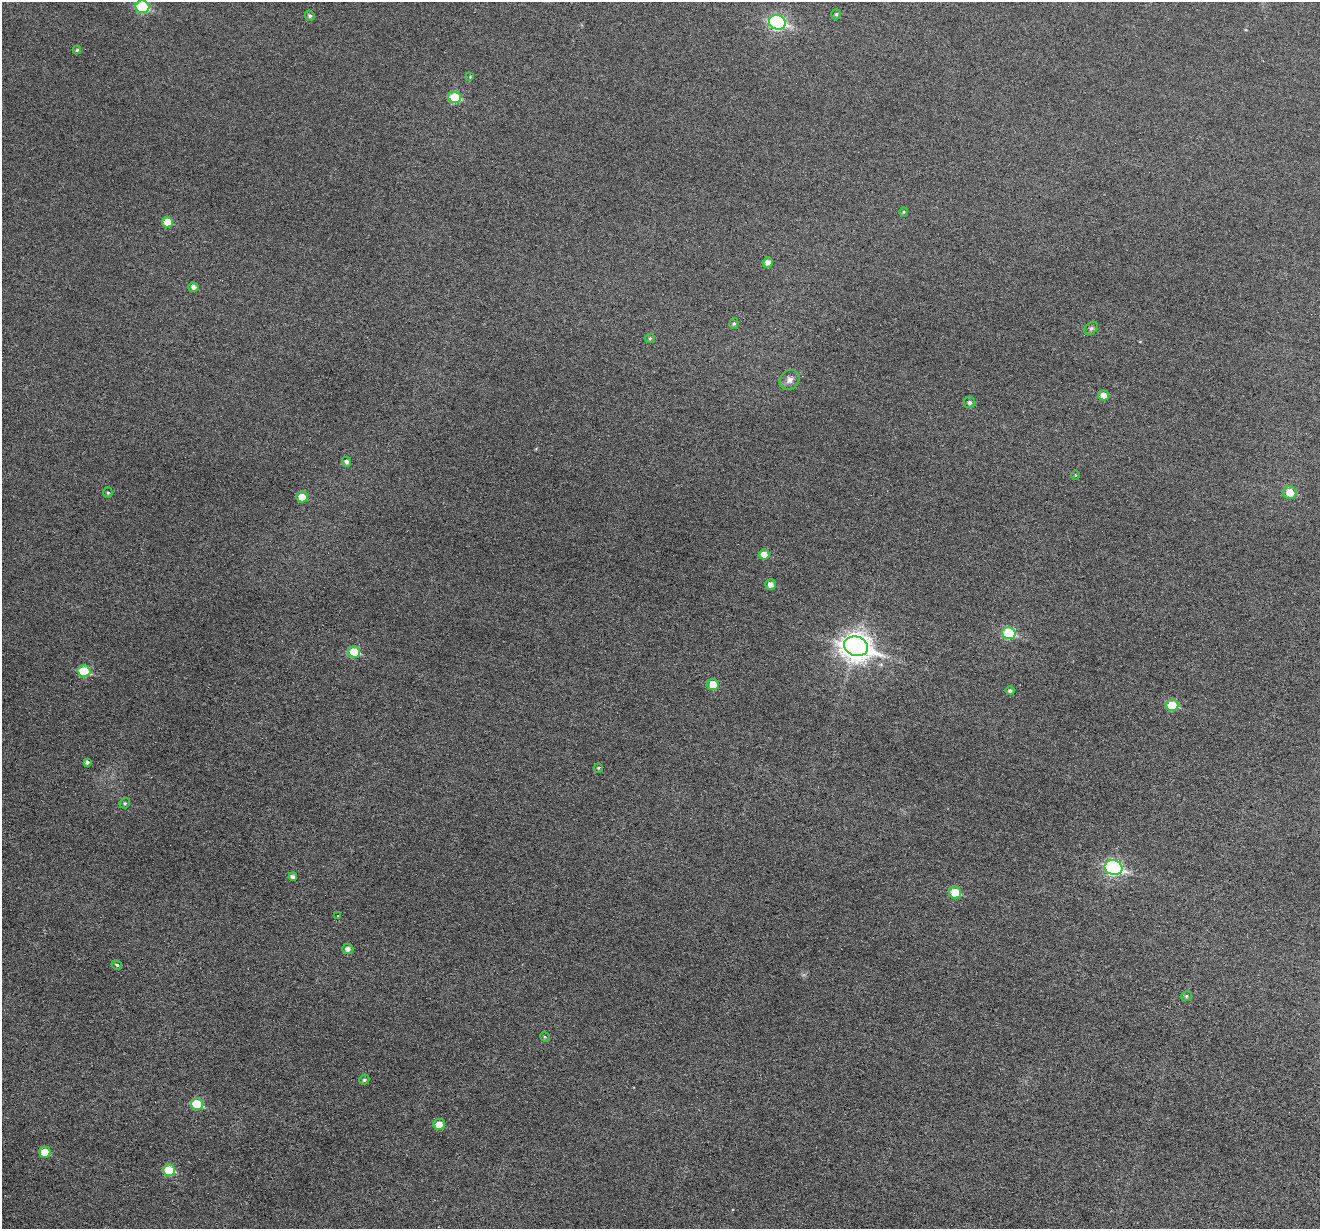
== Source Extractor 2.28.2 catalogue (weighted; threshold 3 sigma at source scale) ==
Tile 7 of 4 x 4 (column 3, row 2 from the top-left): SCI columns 2639-3956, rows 2708-3934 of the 5274 x 5287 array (HDU 1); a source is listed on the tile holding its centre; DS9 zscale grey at full resolution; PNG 1322 x 1231 px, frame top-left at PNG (2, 2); each listed source drawn as its Kron ellipse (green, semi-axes under 4 px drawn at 4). Nothing masked; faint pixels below the display range render black.
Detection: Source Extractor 2.28.2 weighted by HDU 2 'WHT'; one run over the whole footprint, this tile lists its part. Background 0.043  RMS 0.0054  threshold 0.0221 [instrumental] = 3 sigma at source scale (4.09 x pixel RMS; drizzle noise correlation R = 1.36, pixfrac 0.8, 0.05/0.05 arcsec/px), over >= 5 px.
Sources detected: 47; all 47 listed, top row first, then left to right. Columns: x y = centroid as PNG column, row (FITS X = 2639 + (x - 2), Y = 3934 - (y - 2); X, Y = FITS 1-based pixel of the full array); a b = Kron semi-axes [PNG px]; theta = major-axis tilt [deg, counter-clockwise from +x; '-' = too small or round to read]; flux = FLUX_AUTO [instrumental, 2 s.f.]
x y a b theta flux
142 7 7 6 - 30
836 14 5 5 - 0.81
310 16 5 5 - 1.2
777 22 8 7 - 79
77 50 4 4 - 0.7
470 77 4 3 - 0.4
455 97 6 5 - 18
904 212 5 3 - 0.5
167 222 5 5 - 7.2
768 262 5 5 - 2.6
193 287 5 5 - 2
734 323 5 4 - 0.77
1091 328 7 5 47 1.1
650 338 5 4 - 0.63
789 380 11 9 47 2.7
1103 395 5 5 - 4.3
970 402 5 5 - 1.2
346 462 5 4 - 1.4
1075 475 5 3 - 0.43
1290 492 7 6 - 7.3
108 493 5 4 - 0.77
302 497 5 5 - 6.7
764 554 5 5 - 4.9
770 585 5 5 - 2.9
1009 633 7 6 - 25
856 646 12 9 -14 550
354 652 6 5 - 16
84 671 6 5 - 21
713 685 6 5 - 9
1010 691 4 4 - 1.2
1172 705 6 5 - 14
87 762 4 4 - 1.1
598 768 4 4 - 0.54
125 803 5 5 - 0.93
1114 868 9 7 -15 89
293 877 4 4 - 1.8
955 893 6 6 - 12
337 916 3 3 - 1.6
348 949 5 5 - 2
117 965 6 4 -30 0.73
1186 996 6 4 16 0.85
545 1037 5 4 - 0.46
364 1080 5 4 - 1
197 1104 6 5 - 17
439 1124 6 5 - 5.7
45 1152 5 5 - 8.7
169 1170 6 5 - 15
Isophote crosses this tile's border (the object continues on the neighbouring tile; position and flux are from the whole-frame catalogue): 1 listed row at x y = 142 7